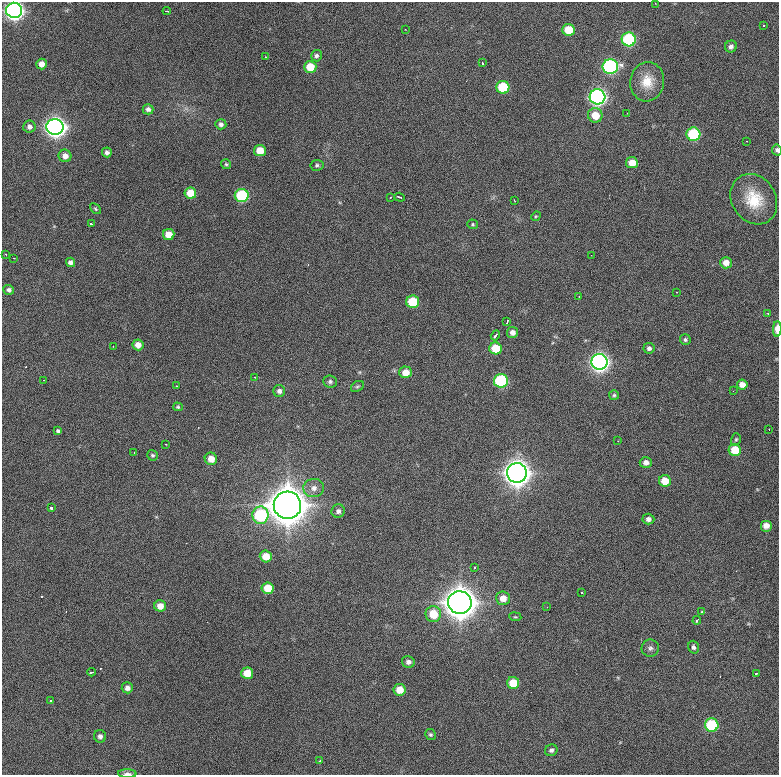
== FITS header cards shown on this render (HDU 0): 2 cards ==
NAXIS1  =                  777 / length of data axis 1
NAXIS2  =                  773 / length of data axis 2

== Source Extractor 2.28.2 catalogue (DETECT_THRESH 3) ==
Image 777 x 773 px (HDU 0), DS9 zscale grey, 1 PNG px = 1 image px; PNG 781 x 777 px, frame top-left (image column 1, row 773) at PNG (2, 2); each listed source drawn as its Kron ellipse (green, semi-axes under 4 px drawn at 4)
Background 953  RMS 25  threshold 74.8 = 3 sigma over >= 5 px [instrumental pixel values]
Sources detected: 122; all 122 listed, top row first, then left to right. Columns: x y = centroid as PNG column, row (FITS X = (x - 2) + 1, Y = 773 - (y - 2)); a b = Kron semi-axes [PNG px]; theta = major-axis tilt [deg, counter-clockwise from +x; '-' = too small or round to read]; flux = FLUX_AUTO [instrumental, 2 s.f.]
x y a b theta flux
655 3 2 2 - 9.5e+02
14 10 8 7 - 8.8e+05
167 11 4 2 - 3.1e+03
763 26 3 3 - 2.0e+03
405 29 3 2 - 2.7e+03
569 30 6 6 - 4.1e+04
629 39 7 7 - 1.8e+05
731 46 6 6 - 6.2e+03
316 56 5 5 - 4.1e+03
265 57 3 2 - 2.0e+03
482 63 3 3 - 4.9e+03
42 64 5 5 - 1.2e+04
310 67 6 6 - 3.5e+04
610 67 8 7 - 3.6e+05
647 82 20 17 82 3.6e+04
503 87 6 6 - 7.7e+04
597 97 8 7 - 6.3e+05
148 109 5 5 - 5.7e+03
627 113 2 2 - 1.0e+03
595 115 7 7 - 2.9e+04
221 124 5 5 - 5.2e+03
29 127 6 6 - 6.1e+03
55 127 8 8 - 1.1e+06
693 134 7 6 - 1.3e+05
746 141 2 2 - 9.8e+02
260 150 6 5 - 2.7e+04
777 150 5 5 - 4.1e+03
107 152 5 5 - 5.3e+03
65 156 6 6 - 1.0e+04
632 163 6 5 - 2.2e+04
226 164 5 5 - 2.5e+03
317 165 6 5 - 3.6e+03
190 193 6 5 - 3.2e+04
242 195 7 6 - 1.3e+05
391 197 3 2 - 1.1e+03
400 197 5 3 - 7.5e+03
754 199 26 22 -57 5.8e+04
514 200 3 2 - 1.9e+03
95 209 6 4 -42 2.5e+03
536 216 5 4 - 1.9e+03
91 224 3 2 - 3.2e+03
473 224 5 5 - 2.3e+03
169 235 6 5 - 2.2e+04
6 254 3 2 - 2.4e+03
591 255 2 2 - 9.8e+02
13 258 3 2 - 3.3e+03
70 262 5 4 - 6.3e+03
726 263 6 5 - 1.4e+04
9 290 5 5 - 4.8e+03
676 292 3 2 - 2.5e+03
579 296 3 2 - 2.7e+03
413 302 6 6 - 7.2e+04
768 313 4 4 - 1.6e+03
507 322 4 2 - 3.0e+03
777 329 8 4 89 1.8e+04
512 332 5 5 - 8.2e+03
495 335 5 3 - 6.0e+03
685 339 5 5 - 3.1e+03
138 345 5 5 - 1.2e+04
113 346 2 2 - 9.4e+02
496 348 6 6 - 4.5e+04
649 348 5 5 - 5.1e+03
600 362 8 8 - 8.7e+05
405 372 6 6 - 2.1e+04
255 377 2 2 - 9.9e+02
44 380 2 2 - 9.9e+02
330 381 7 6 - 4.1e+03
501 381 7 7 - 1.8e+05
742 384 5 5 - 1.2e+04
176 386 2 2 - 1.0e+03
357 386 7 5 31 3.0e+03
279 391 6 6 - 6.2e+03
733 391 2 2 - 6.9e+02
614 395 5 5 - 2.6e+03
178 407 5 4 - 2.6e+03
769 429 2 2 - 1.1e+03
58 431 4 3 - 2.9e+03
736 439 6 4 73 2.6e+03
618 441 2 2 - 1.1e+03
166 444 3 2 - 1.0e+03
735 450 6 6 - 4.0e+04
134 453 3 2 - 2.7e+03
152 455 6 5 - 2.8e+03
211 459 6 6 - 1.7e+04
646 462 6 5 - 8.3e+03
517 473 10 9 - 2.2e+06
665 481 6 5 - 2.7e+04
314 488 10 9 - 1.2e+04
287 505 14 13 - 4.7e+06
51 508 3 3 - 9.7e+03
338 511 7 6 - 6.2e+03
260 515 8 8 - 1.6e+05
648 519 6 5 - 6.3e+03
766 526 6 6 - 1.3e+04
266 556 6 6 - 2.8e+04
474 567 3 3 - 2.9e+03
268 588 6 6 - 3.4e+04
582 592 3 3 - 4.8e+03
503 598 7 6 - 1.6e+04
460 603 12 11 - 3.2e+06
160 606 6 5 - 1.5e+04
547 607 2 2 - 2.2e+03
701 612 3 3 - 3.2e+03
433 614 8 8 - 3.8e+04
515 617 6 3 -8 1.6e+03
697 620 4 3 - 4.9e+03
693 647 6 5 - 4.8e+03
650 648 8 8 - 6.2e+03
408 662 6 5 - 6.7e+03
92 672 4 2 - 2.5e+03
247 673 6 6 - 2.7e+04
756 673 3 3 - 5.4e+03
513 683 6 6 - 3.4e+04
127 688 5 5 - 8.1e+03
400 690 6 6 - 2.4e+04
50 701 3 2 - 1.8e+03
712 725 7 6 - 1.3e+05
430 734 6 5 - 3.3e+03
100 736 6 6 - 6.1e+03
551 750 6 5 - 4.6e+03
319 761 3 2 - 1.4e+03
127 773 9 3 -2 6.4e+03
At the frame edge (FLAGS 8, measured only in part): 5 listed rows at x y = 655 3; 14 10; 777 150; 777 329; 127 773